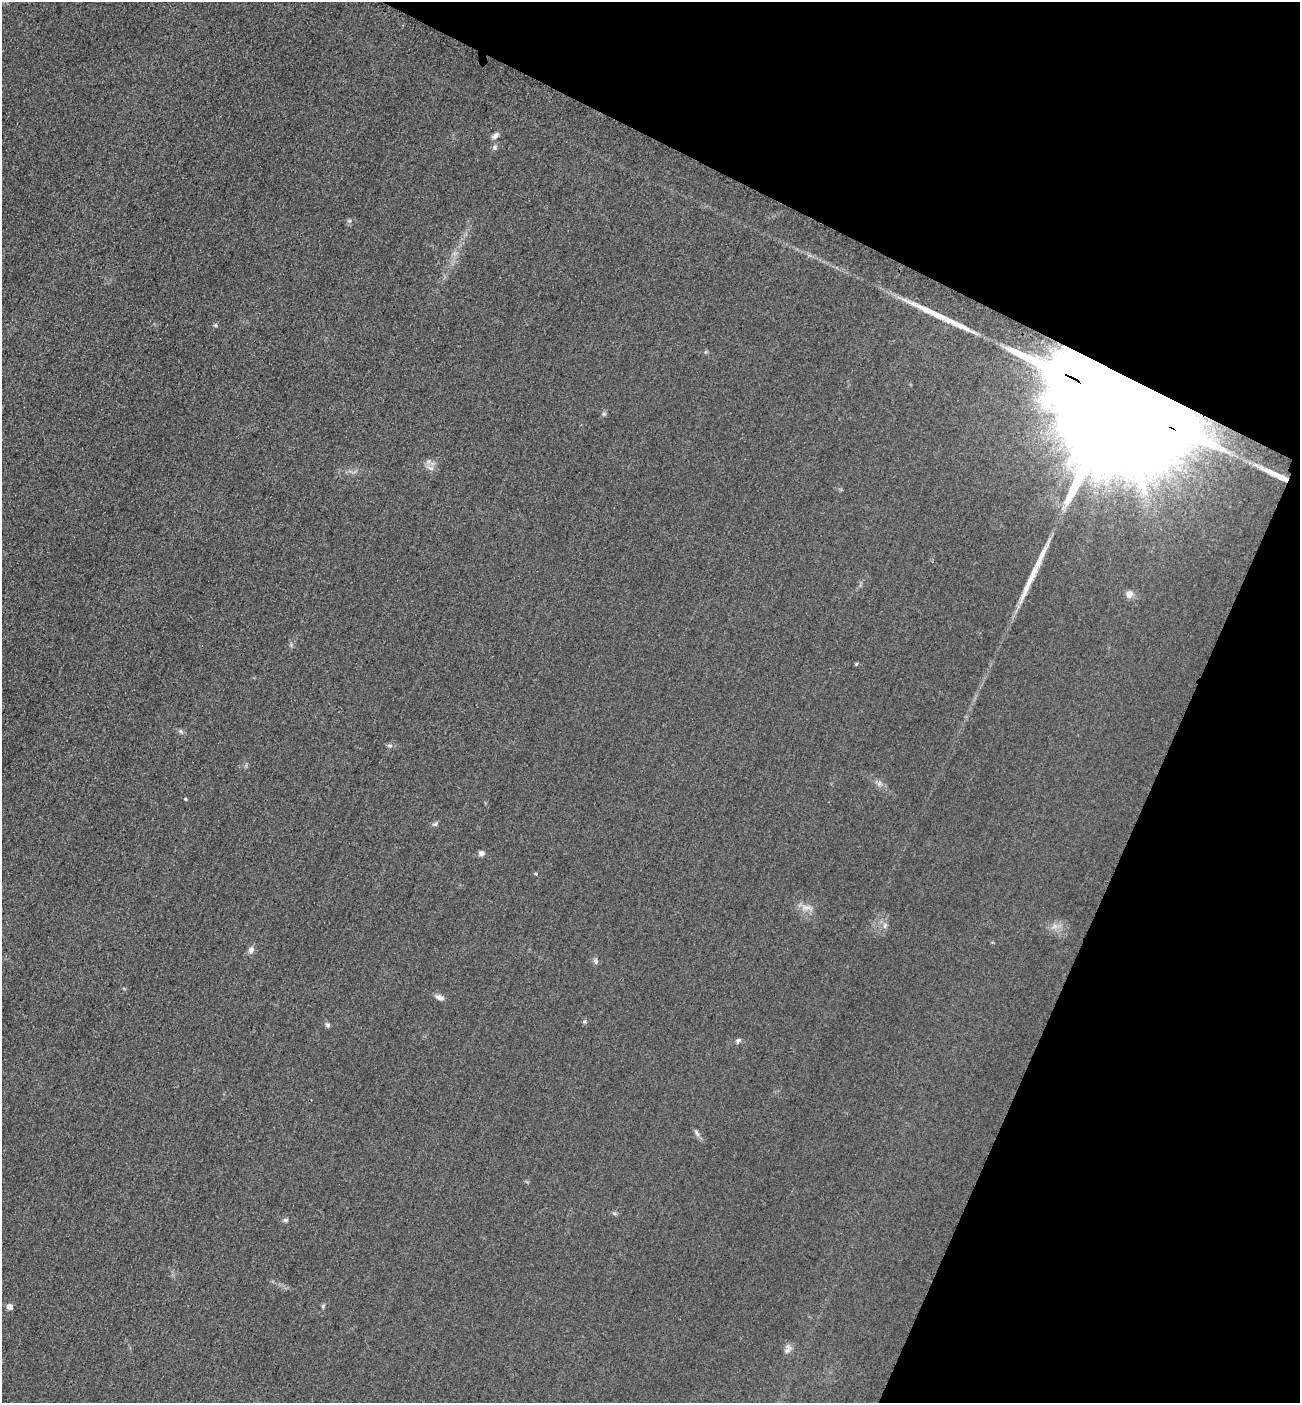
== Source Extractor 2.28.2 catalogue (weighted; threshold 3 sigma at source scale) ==
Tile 8 of 4 x 4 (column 4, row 2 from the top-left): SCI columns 4199-5496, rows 2828-4228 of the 5667 x 5654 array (HDU 1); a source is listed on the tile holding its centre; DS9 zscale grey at full resolution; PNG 1302 x 1405 px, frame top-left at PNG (2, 2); no overlay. Shown black and unused: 23% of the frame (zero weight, under 3 of 4 exposures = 3% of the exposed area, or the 3 px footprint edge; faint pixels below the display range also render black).
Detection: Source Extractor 2.28.2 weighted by HDU 2 'WHT'; one run over the whole footprint, this tile lists its part. Background 0.0584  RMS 0.017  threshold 0.0756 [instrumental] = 3 sigma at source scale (4.5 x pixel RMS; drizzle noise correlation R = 1.50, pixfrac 1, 0.05/0.05 arcsec/px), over >= 5 px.
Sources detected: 26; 2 long thin detections or spike segments (spike, bleed or trail) — not listed; the other 24 listed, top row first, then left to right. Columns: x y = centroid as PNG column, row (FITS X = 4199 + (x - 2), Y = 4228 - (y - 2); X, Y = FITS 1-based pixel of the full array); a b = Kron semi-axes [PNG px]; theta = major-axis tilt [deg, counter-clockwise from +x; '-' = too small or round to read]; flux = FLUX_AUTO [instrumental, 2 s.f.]
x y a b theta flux
495 136 10 6 41 5.8
1119 402 75 20 -27 250000
430 468 10 5 -26 6
1277 475 41 6 -25 29
1129 594 7 7 - 12
856 664 4 4 - 1.9
181 731 7 4 -45 3
390 745 8 4 -8 3.3
879 783 7 6 - 4.8
185 799 4 3 - 2
481 853 7 6 - 5.6
536 874 4 4 - 1.6
807 907 15 5 0 8.4
885 926 7 4 -90 3.7
251 950 9 7 66 6.3
596 962 7 4 -90 3.2
440 998 11 6 -18 7.2
327 1025 7 5 -1 3.3
738 1040 7 5 26 3.7
697 1133 10 4 -60 4.2
286 1220 7 5 3 3.3
323 1306 6 4 62 2.5
10 1307 5 5 - 12
787 1351 11 6 45 6.6
Overlapping masked pixels (flux is a lower limit): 2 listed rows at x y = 1119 402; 1277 475